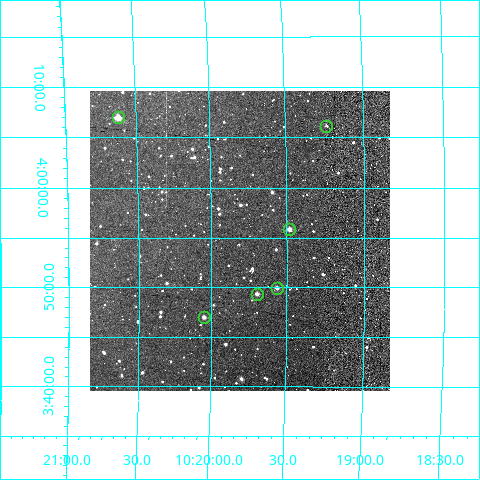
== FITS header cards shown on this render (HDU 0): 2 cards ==
NAXIS1  =                  300
NAXIS2  =                  300

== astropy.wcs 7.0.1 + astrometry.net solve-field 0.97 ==
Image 300 x 300 px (HDU 0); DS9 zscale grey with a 90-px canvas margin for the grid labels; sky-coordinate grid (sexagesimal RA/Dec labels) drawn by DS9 from the SOLVED WCS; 6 Tycho-2 reference stars matched to detected sources circled (green)
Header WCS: RA---TAN/DEC--TAN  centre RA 10:19:49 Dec +03:55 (154.95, +3.91 deg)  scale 6 arcsec/px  FOV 30.0' x 30.0'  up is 0 deg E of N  parity normal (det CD < 0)
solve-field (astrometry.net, Tycho-2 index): VERIFIED the header's WCS against the Tycho-2 star catalogue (verified at 2 index scales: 6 matches each, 0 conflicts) and refined it, rather than solving blind
Solved WCS: RA---TAN-SIP/DEC--TAN-SIP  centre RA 10:19:49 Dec +03:55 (154.95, +3.91 deg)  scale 6 arcsec/px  FOV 30.0' x 30.1'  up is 0 deg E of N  parity normal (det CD < 0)
The solver's refit moves the header's centre by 1.3 arcsec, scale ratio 0.9998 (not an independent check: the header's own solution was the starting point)
Tycho-2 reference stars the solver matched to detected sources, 6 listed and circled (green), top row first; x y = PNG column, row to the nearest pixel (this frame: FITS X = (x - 90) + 1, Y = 300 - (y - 91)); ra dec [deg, ICRS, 3 dp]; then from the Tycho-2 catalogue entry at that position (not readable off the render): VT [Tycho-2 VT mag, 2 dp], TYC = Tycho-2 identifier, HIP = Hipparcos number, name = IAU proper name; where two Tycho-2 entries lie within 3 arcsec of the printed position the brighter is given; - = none
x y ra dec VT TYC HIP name
118 117 155.157 +4.116 10.31 249-1336-1 - -
326 126 154.808 +4.103 11.47 248-860-1 - -
289 229 154.870 +3.931 10.77 248-1342-1 - -
277 288 154.891 +3.833 11.73 248-1716-1 - -
257 294 154.924 +3.823 11.08 248-1750-1 - -
204 317 155.013 +3.784 11.73 249-247-1 - -